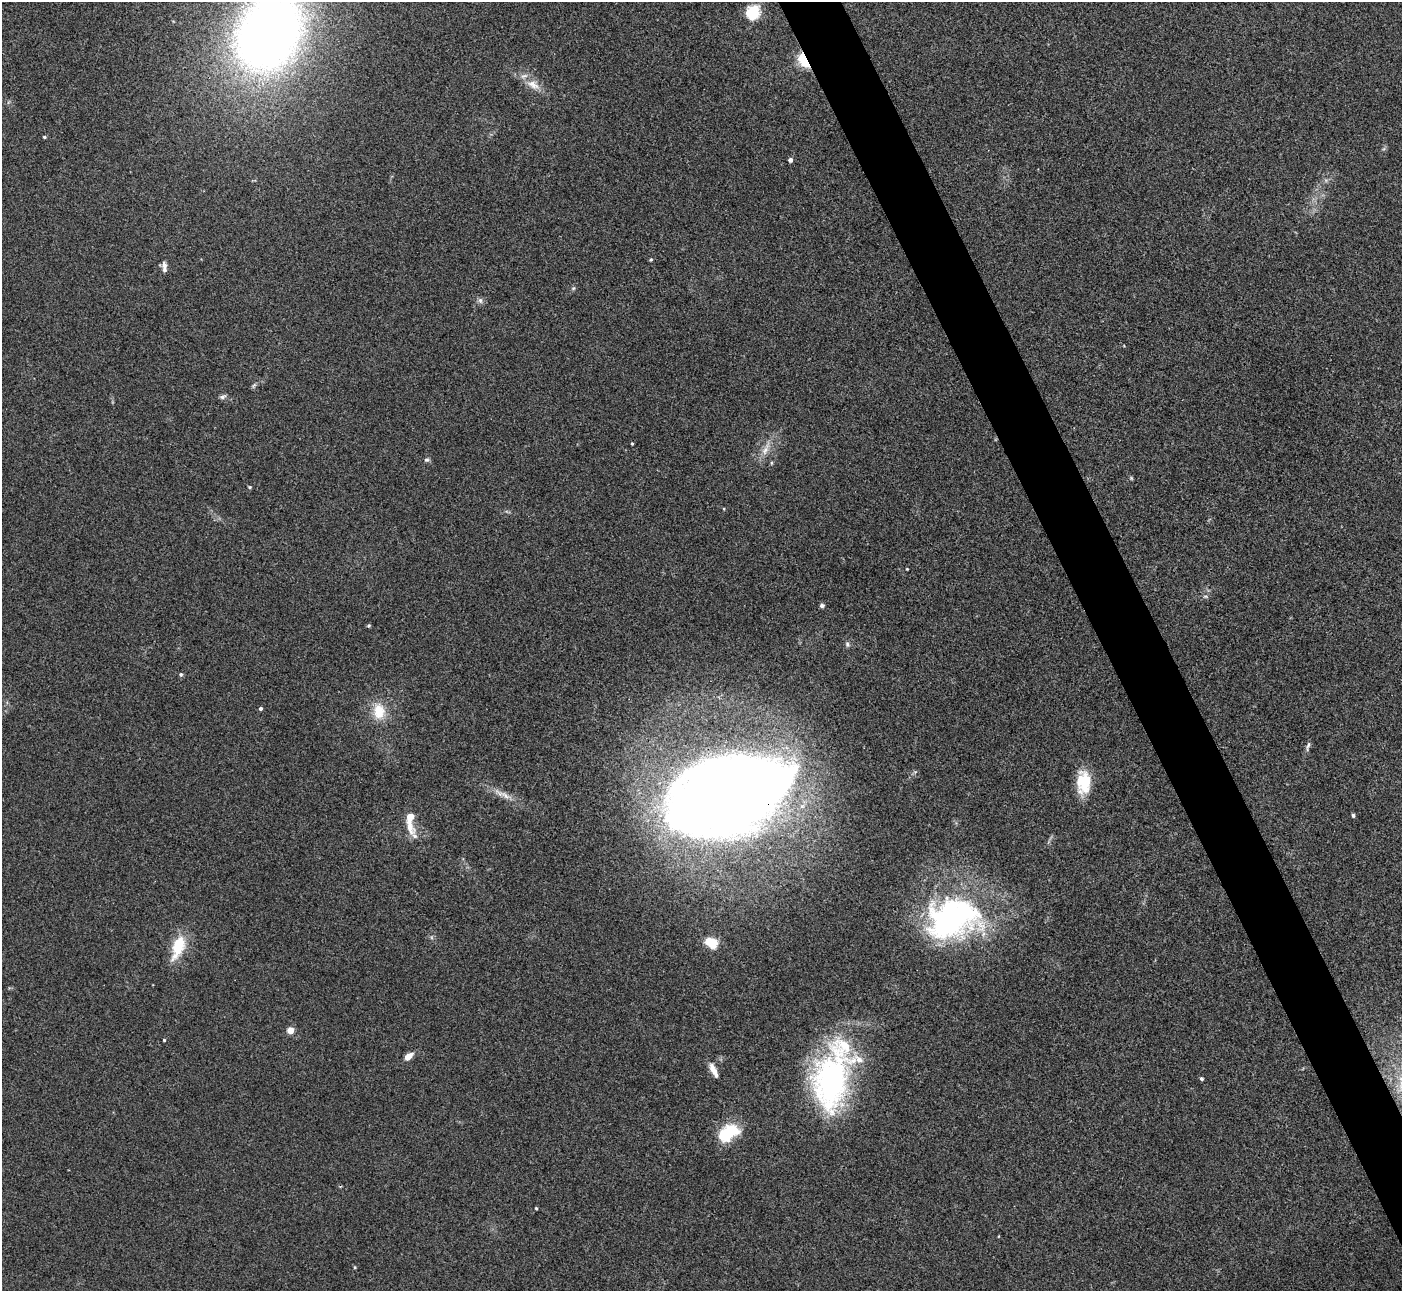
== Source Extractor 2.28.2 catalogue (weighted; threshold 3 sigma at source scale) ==
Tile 6 of 4 x 4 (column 2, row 2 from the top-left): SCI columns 1402-2801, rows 2729-4017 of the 5603 x 5591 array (HDU 1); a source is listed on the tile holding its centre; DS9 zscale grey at full resolution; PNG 1404 x 1293 px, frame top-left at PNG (2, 2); no overlay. Shown black and unused: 4% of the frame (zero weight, under 3 of 4 exposures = <1% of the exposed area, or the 3 px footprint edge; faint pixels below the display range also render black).
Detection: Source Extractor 2.28.2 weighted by HDU 2 'WHT'; one run over the whole footprint, this tile lists its part. Background 0.106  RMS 0.0063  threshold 0.0281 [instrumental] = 3 sigma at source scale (4.5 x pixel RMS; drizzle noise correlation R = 1.50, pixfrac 1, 0.05/0.05 arcsec/px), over >= 5 px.
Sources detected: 48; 2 inside a brighter object's white glare — not listed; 2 inside a brighter listed object's ellipse — not listed separately; the other 44 listed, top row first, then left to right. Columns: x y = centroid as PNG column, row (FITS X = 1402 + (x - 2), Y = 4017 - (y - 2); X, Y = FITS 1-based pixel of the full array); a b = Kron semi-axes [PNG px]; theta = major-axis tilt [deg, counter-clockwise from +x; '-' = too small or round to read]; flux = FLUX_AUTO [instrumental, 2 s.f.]
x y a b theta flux
752 11 18 12 14 13
269 33 77 58 63 550
804 60 7 4 -62 110
533 85 20 11 -28 7.9
44 137 4 3 - 0.84
790 160 4 4 - 2.2
651 260 5 4 - 0.69
164 266 10 7 -71 2.6
573 288 6 5 - 0.94
480 300 9 6 -75 1.9
254 385 9 4 55 1.2
223 397 10 5 26 1.6
632 443 3 3 - 0.74
766 449 22 8 63 6.6
427 460 6 5 - 1.2
1131 478 5 4 - 0.73
250 487 4 4 - 0.7
724 509 4 3 - 0.49
907 569 3 2 - 0.53
1205 596 8 4 -1 1.1
822 606 5 5 - 1.4
369 626 5 4 - 0.85
847 644 7 5 -77 1.4
181 674 5 5 - 1.1
261 708 4 4 - 1.5
379 711 22 15 -83 15
1308 746 14 4 71 1.8
1084 782 25 15 88 21
505 795 18 6 -35 4.9
726 796 111 63 19 1000
1353 815 4 4 - 1.2
410 820 30 9 -86 13
953 920 71 48 6 150
711 942 16 11 -29 10
178 947 31 14 70 20
290 1030 4 4 - 14
164 1040 3 3 - 0.71
408 1056 10 6 40 4.9
714 1070 18 6 -64 5.4
1201 1079 4 3 - 1.2
830 1081 73 39 77 150
727 1134 23 14 33 30
536 1208 3 3 - 0.7
355 1267 4 4 - 0.61
Overlapping masked pixels (flux is a lower limit): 2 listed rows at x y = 804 60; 726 796
Isophote crosses this tile's border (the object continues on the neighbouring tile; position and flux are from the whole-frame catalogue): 1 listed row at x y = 269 33